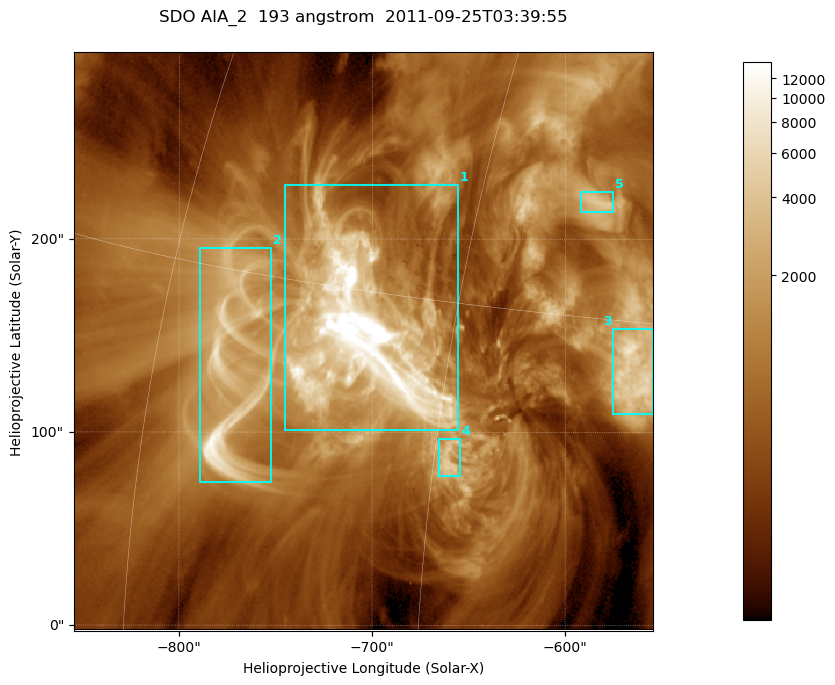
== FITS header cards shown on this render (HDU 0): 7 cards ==
TELESCOP= 'SDO     '           /
INSTRUME= 'AIA_2   '           /
WAVELNTH=                  193 /
WAVEUNIT= 'angstrom'           /
DATE-OBS= '2011-09-25T03:39:55.84' /
CTYPE1  = 'HPLN-TAN'           /
CTYPE2  = 'HPLT-TAN'           /

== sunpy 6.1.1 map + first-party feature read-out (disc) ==
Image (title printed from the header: SDO AIA_2  193 angstrom  2011-09-25T03:39:55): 499 x 499 px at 0.601 arcsec/px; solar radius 957 arcsec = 1592 px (partial field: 3.1% of the solar disc is inside the frame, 100% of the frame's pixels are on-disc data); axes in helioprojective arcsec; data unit not stated in the header (colour bar unlabelled)
Orientation: roll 0.0577 deg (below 1 deg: not rotated)
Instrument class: DISC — disc imager (sunpy class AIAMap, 193 A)
Bright regions (active regions / flare kernels): reference = the on-disc median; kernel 5 px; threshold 5 sigma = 2241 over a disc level ~666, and >= 1.15x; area >= 249 px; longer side >= 6 px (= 3.6 arcsec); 5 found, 5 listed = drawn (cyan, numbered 1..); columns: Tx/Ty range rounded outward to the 2 arcsec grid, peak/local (2 s.f.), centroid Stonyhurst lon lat
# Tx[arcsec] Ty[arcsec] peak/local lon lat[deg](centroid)
1 -746..-654 100..228 73 -49 +14
2 -790..-752 74..196 18 -55 +12
3 -576..-554 110..154 11 -37 +13
4 -666..-654 76..98 6.8 -44 +10
5 -592..-574 214..226 6.1 -40 +19